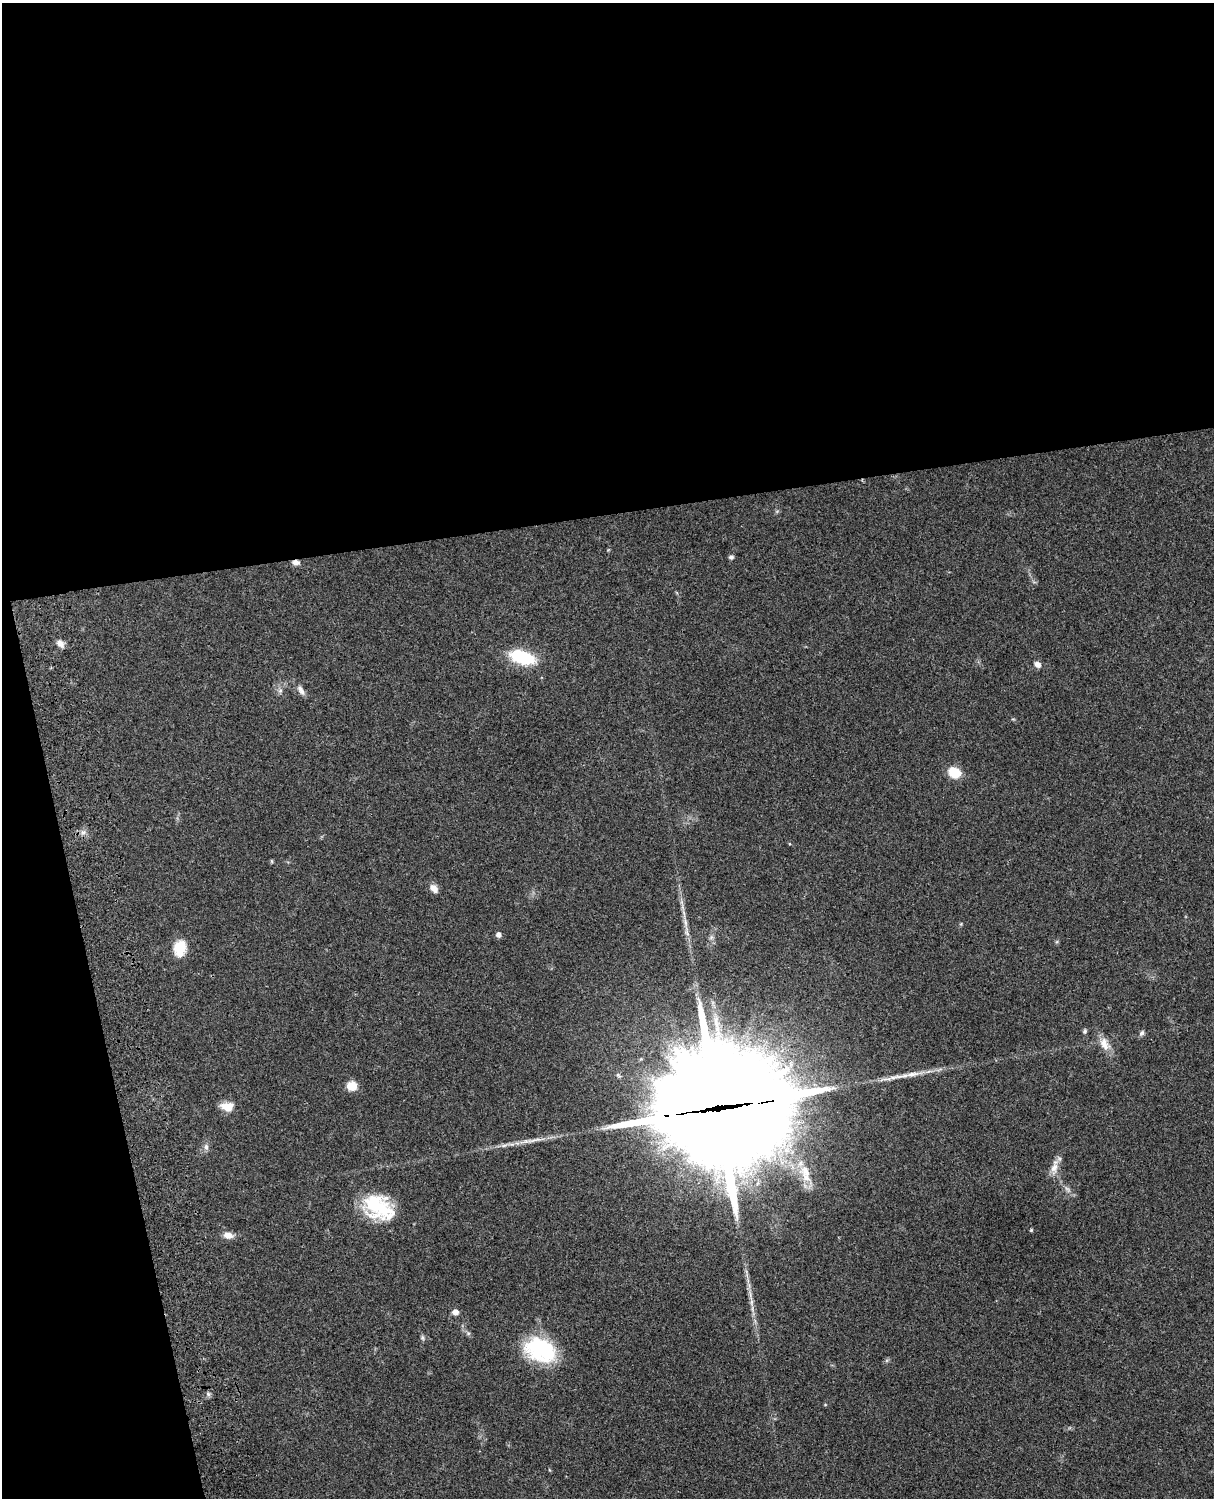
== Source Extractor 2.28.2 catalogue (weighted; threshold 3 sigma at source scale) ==
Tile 1 of 4 x 3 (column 1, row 1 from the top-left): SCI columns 121-1332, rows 3269-4764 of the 5089 x 4927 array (HDU 1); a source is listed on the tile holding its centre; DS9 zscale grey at full resolution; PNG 1216 x 1500 px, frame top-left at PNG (2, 3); no overlay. Shown black and unused: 39% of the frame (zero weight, under 3 of 4 exposures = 6% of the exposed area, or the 3 px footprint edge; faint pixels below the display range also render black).
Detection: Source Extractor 2.28.2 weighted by HDU 2 'WHT'; one run over the whole footprint, this tile lists its part. Background 0.0965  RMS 0.0063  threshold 0.0282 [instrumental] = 3 sigma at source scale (4.5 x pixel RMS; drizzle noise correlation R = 1.50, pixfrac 1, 0.05/0.05 arcsec/px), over >= 5 px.
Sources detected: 38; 1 too faint to see at this stretch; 1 inside a brighter object's white glare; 1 long thin detection or spike segment (spike, bleed or trail) — not listed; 1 inside a brighter listed object's ellipse — not listed separately; the other 34 listed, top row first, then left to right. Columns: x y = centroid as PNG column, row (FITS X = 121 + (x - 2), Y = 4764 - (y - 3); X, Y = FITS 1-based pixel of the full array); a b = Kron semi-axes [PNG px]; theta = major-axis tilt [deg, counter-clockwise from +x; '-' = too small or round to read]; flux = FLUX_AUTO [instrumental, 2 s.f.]
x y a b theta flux
731 557 5 5 - 1.8
296 562 9 6 -2 2.8
60 644 10 7 -48 3.3
522 657 24 12 -17 36
1037 664 8 7 - 2.8
301 690 16 6 -58 3.3
280 691 7 6 - 1.7
954 773 12 10 -22 13
83 832 7 6 - 2.1
272 861 6 4 -89 0.67
434 888 11 7 -50 4.2
685 922 13 6 -80 3.4
498 935 5 5 - 3.2
180 948 19 14 81 13
1085 1031 7 5 66 1.2
1142 1033 9 5 52 1.5
1104 1044 19 11 -60 7.2
903 1076 30 6 10 7.7
352 1086 10 9 - 7.8
227 1106 14 10 -1 7.9
717 1108 48 37 -74 12000
534 1140 21 5 9 4.8
504 1145 9 4 9 1.9
206 1147 10 6 -83 2.1
1054 1168 18 9 81 5.9
805 1171 21 14 -68 12
378 1207 38 26 -33 38
1031 1230 5 4 - 0.64
228 1235 12 8 -7 4.6
751 1302 10 5 -90 2.4
455 1312 6 6 - 4
423 1338 7 6 - 1.4
540 1350 38 26 -24 45
208 1394 6 5 - 1.3
Overlapping masked pixels (flux is a lower limit): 2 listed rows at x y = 296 562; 717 1108